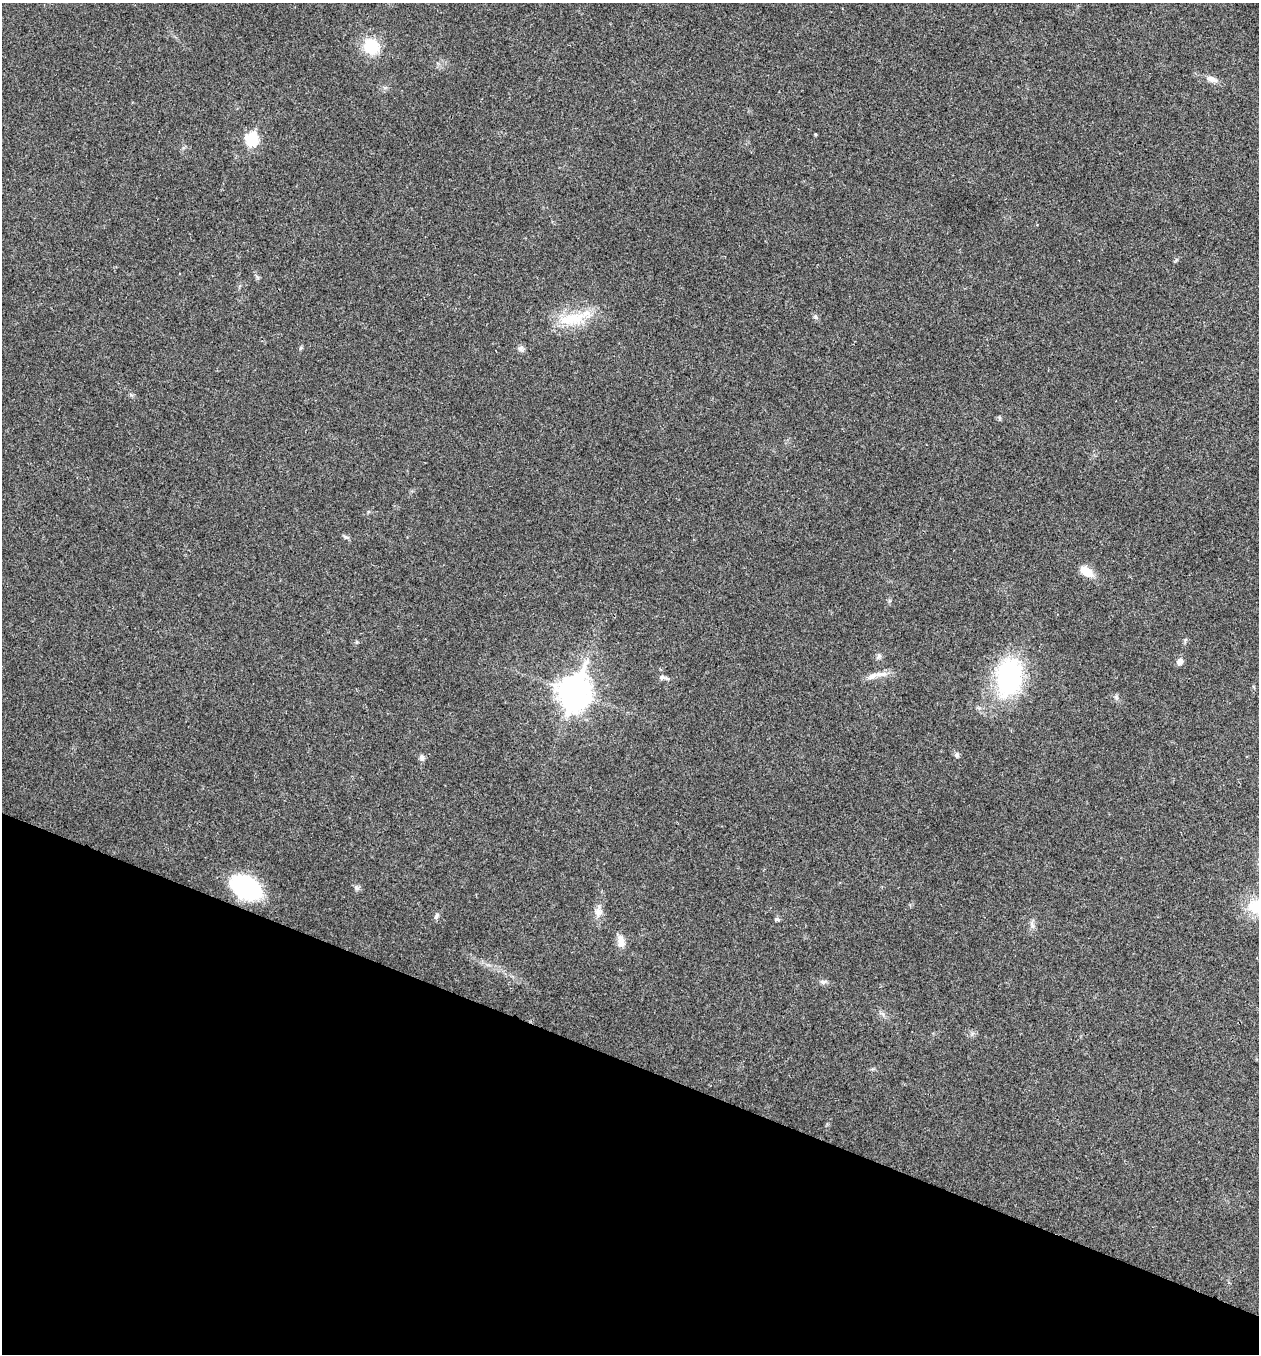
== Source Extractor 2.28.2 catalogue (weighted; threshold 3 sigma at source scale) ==
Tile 15 of 4 x 4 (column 3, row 4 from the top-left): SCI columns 2651-3907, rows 6-1357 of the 5432 x 5417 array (HDU 1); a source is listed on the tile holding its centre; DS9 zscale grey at full resolution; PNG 1261 x 1356 px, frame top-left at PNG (2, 3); no overlay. Shown black and unused: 22% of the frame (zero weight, under 3 of 4 exposures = <1% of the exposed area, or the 3 px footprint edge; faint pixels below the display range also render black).
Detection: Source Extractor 2.28.2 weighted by HDU 2 'WHT'; one run over the whole footprint, this tile lists its part. Background 0.0246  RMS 0.0041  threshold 0.0184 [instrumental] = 3 sigma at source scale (4.5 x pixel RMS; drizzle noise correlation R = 1.50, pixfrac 1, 0.05/0.05 arcsec/px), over >= 5 px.
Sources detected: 28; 1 inside a brighter listed object's ellipse — not listed separately; the other 27 listed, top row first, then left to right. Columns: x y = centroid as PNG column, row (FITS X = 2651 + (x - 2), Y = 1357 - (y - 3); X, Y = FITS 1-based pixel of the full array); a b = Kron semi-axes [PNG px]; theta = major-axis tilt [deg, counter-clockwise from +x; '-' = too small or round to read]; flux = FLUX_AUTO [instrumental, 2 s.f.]
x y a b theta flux
371 46 15 14 - 13
1211 79 16 7 -20 2.5
815 134 4 3 - 0.43
252 139 7 6 - 35
816 317 8 3 -71 0.71
572 319 41 15 11 15
301 348 6 4 70 0.54
521 349 10 6 -27 1.2
346 537 6 5 - 0.77
1086 572 15 9 -35 6.2
879 656 6 6 - 0.95
1180 661 7 7 - 2.2
880 674 18 6 -1 2.8
662 677 9 6 1 1.3
1009 677 39 25 82 54
574 692 13 10 71 600
957 755 7 6 - 0.9
422 757 9 6 -88 1.2
246 888 26 15 -28 63
357 888 6 6 - 0.92
1256 907 23 19 -25 12
598 912 12 11 - 2.8
436 916 10 5 59 1.1
777 919 6 5 - 0.77
1032 925 7 4 -73 1
621 942 15 9 -84 3.7
823 982 10 5 0 1.1
Isophote crosses this tile's border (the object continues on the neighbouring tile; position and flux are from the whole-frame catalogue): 1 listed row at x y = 1256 907
Unlisted compact peaks at least as high as the median listed source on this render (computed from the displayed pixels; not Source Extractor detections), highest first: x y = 1116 697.